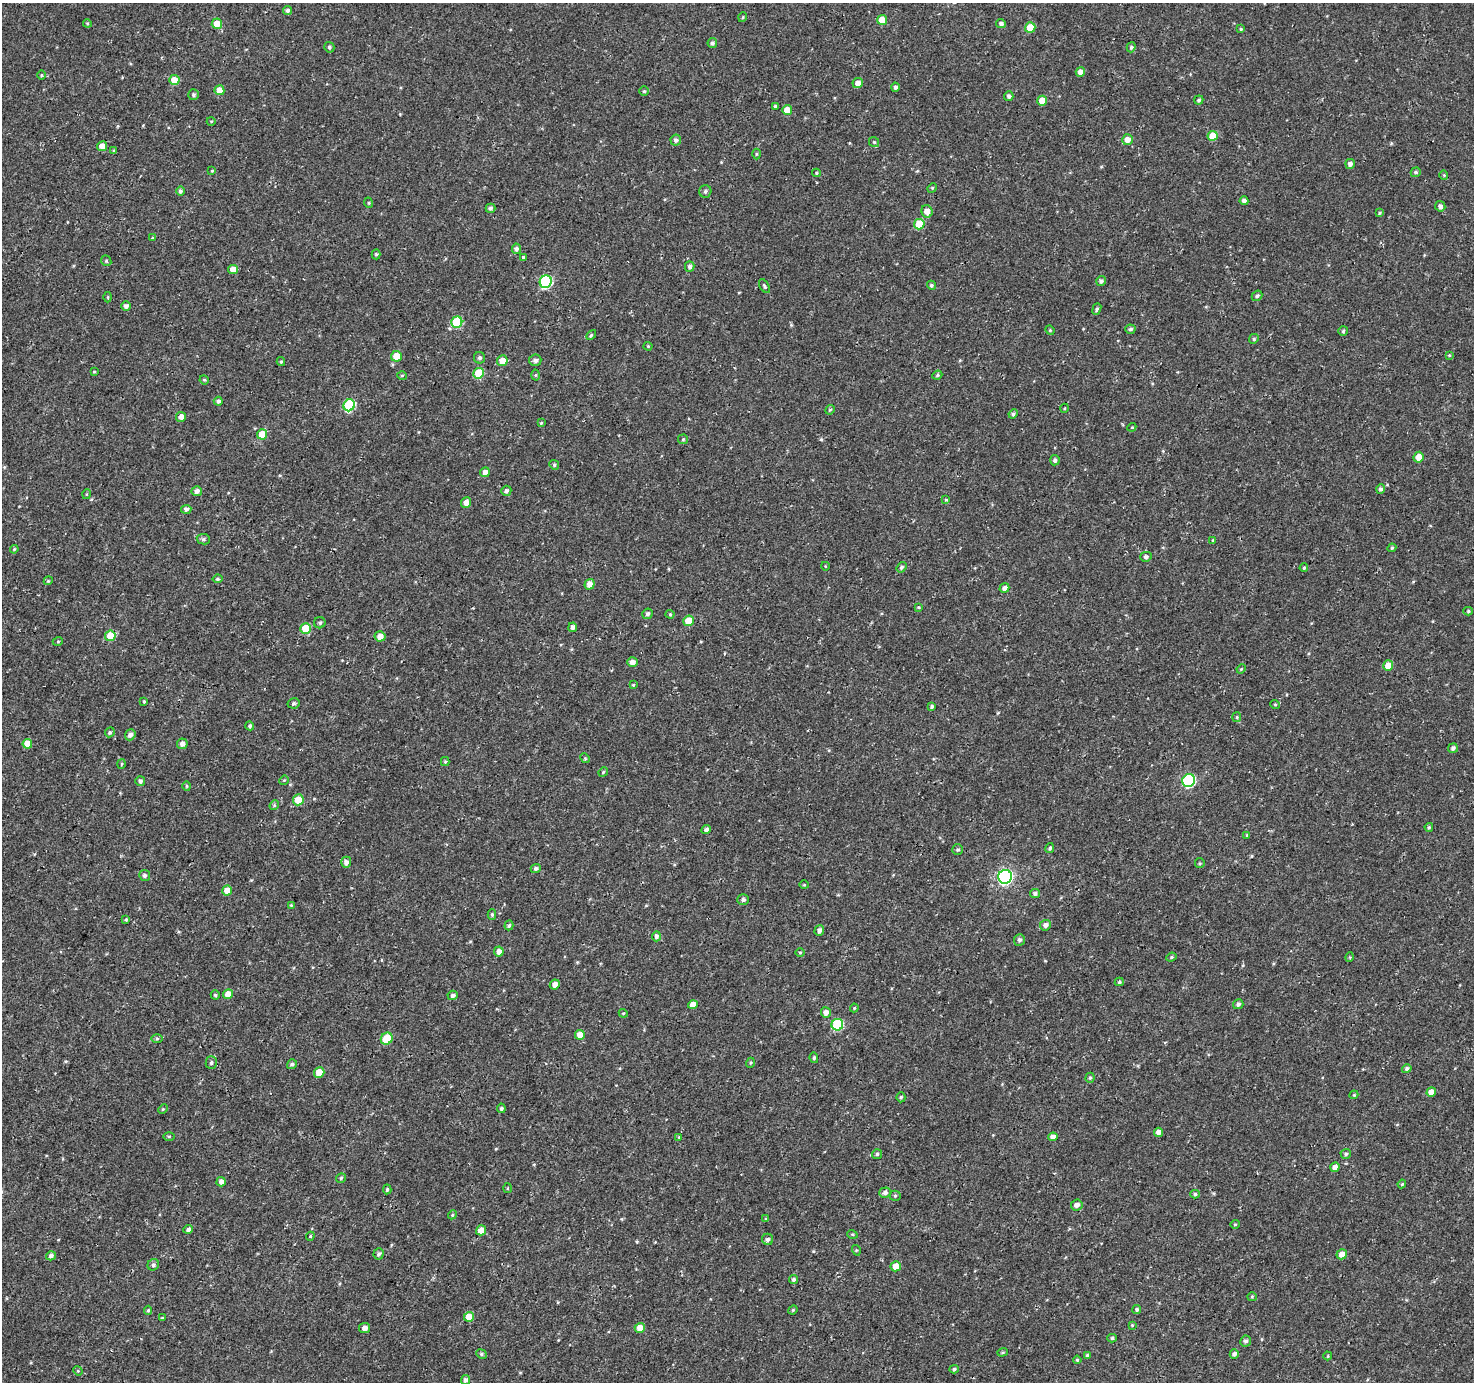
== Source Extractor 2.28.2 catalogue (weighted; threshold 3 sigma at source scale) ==
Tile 7 of 4 x 4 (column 3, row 2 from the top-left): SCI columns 2955-4426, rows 3017-4396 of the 5900 x 5964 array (HDU 1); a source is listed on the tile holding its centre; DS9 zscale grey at full resolution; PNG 1476 x 1384 px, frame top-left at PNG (2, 3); each listed source drawn as its Kron ellipse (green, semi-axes under 4 px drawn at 4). Shown black and unused: <1% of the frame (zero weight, under 3 of 4 exposures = <1% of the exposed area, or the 3 px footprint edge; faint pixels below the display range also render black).
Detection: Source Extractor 2.28.2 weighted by HDU 2 'WHT'; one run over the whole footprint, this tile lists its part. Background 4.57e-04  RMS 0.0026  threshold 0.0118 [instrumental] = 3 sigma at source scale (4.5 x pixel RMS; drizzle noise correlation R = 1.50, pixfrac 1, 0.0396/0.0396 arcsec/px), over >= 5 px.
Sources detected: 254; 1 inside a brighter listed object's ellipse — not listed separately; the other 253 listed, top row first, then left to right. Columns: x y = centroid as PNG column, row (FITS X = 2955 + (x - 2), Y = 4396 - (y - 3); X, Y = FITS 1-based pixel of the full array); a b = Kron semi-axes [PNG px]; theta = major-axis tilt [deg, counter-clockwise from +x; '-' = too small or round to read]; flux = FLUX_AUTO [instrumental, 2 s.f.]
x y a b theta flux
287 10 4 4 - 0.62
743 17 5 3 - 0.27
882 20 5 5 - 3.3
87 23 4 3 - 0.24
1001 23 5 4 - 0.74
217 24 5 5 - 2.8
1030 27 5 5 - 3.8
1241 29 3 3 - 0.29
712 43 5 5 - 0.56
329 47 5 5 - 0.55
1131 47 5 4 - 0.47
1080 72 5 5 - 1.5
41 75 5 3 - 0.23
174 80 5 5 - 3
858 83 5 5 - 1.7
895 87 4 4 - 0.66
219 90 5 5 - 3.1
644 91 5 4 - 0.4
193 95 5 5 - 0.57
1009 96 5 5 - 0.6
1199 100 5 4 - 0.45
1042 101 5 5 - 3.3
775 106 3 3 - 0.41
787 110 5 5 - 2.7
211 121 4 3 - 0.2
1213 136 5 5 - 4.4
676 140 5 5 - 0.77
1127 140 5 5 - 1.9
874 142 5 5 - 0.37
102 146 5 5 - 2.2
114 151 4 3 - 0.32
756 154 5 3 - 0.28
1350 164 5 5 - 0.91
212 171 4 4 - 0.25
1416 172 5 4 - 0.49
816 173 4 4 - 0.32
1444 175 4 4 - 0.27
932 188 5 4 - 0.24
180 191 5 4 - 0.54
705 191 6 6 - 0.59
1244 201 4 4 - 0.93
369 203 5 3 - 0.26
1440 206 5 5 - 0.86
490 208 5 4 - 0.62
927 211 6 5 - 1.9
1379 213 4 3 - 0.29
919 224 5 5 - 6.9
152 238 4 3 - 0.24
516 249 5 4 - 0.67
376 254 5 4 - 0.34
523 257 4 3 - 0.36
106 261 5 5 - 0.39
690 266 5 5 - 0.71
233 269 5 4 - 2.4
1101 281 5 5 - 0.68
546 282 6 6 - 26
931 285 5 4 - 0.45
764 286 8 4 -58 0.5
1257 296 6 4 41 0.54
108 297 5 3 - 0.23
126 306 5 4 - 1
1097 309 6 3 69 0.4
457 322 5 5 - 14
1130 329 5 4 - 0.49
1050 330 5 4 - 0.33
1343 331 5 4 - 0.4
591 335 6 3 46 0.34
1254 339 5 4 - 0.35
648 346 4 4 - 0.27
1449 355 4 3 - 0.25
396 356 5 5 - 3.8
479 358 5 5 - 0.51
535 360 6 5 - 0.88
502 361 5 5 - 3
281 362 4 4 - 0.3
94 372 4 3 - 0.25
479 373 5 5 - 8.1
535 375 5 3 - 0.26
937 375 5 4 - 0.39
402 376 5 3 - 0.3
204 380 5 4 - 0.3
218 401 4 4 - 0.63
349 405 6 5 - 18
1065 408 4 3 - 0.25
830 410 5 4 - 0.35
1013 414 5 4 - 0.54
181 417 5 5 - 1.6
541 423 4 3 - 0.27
1132 427 4 3 - 0.25
262 434 5 5 - 3.8
683 439 5 5 - 0.32
1418 457 5 5 - 2.1
1055 460 5 4 - 0.63
554 465 5 4 - 0.39
485 472 5 4 - 1.4
1381 489 4 4 - 0.59
197 491 5 5 - 1.1
506 491 5 5 - 0.63
87 494 5 3 - 0.23
946 500 4 4 - 0.29
466 502 5 5 - 1.6
186 509 5 4 - 0.8
203 539 6 5 - 0.56
1213 540 3 3 - 0.27
1392 548 4 4 - 0.29
14 549 4 3 - 0.29
1146 557 5 5 - 0.58
825 566 4 3 - 0.19
901 567 5 4 - 0.45
1304 568 4 3 - 0.33
218 579 5 4 - 0.43
48 581 4 3 - 0.27
589 584 5 5 - 1.9
1004 588 5 4 - 1
919 607 4 3 - 0.27
1468 611 5 4 - 0.36
648 614 5 5 - 0.68
670 614 4 4 - 0.31
689 621 5 5 - 4.1
320 623 6 5 - 0.51
573 627 5 4 - 1.2
306 629 5 5 - 7.3
110 636 5 5 - 5.2
380 636 5 5 - 2
58 641 5 3 - 0.22
632 662 5 5 - 1.4
1388 666 5 5 - 3.4
1241 669 5 4 - 0.25
633 685 4 3 - 0.26
144 701 3 3 - 0.31
294 703 6 5 - 0.48
1275 704 5 3 - 0.26
932 706 4 4 - 0.49
1237 717 5 4 - 0.3
250 726 4 4 - 0.46
110 732 5 4 - 0.41
130 735 5 5 - 0.95
27 744 5 5 - 3.7
182 744 5 5 - 1.2
1453 748 5 5 - 0.72
585 758 5 4 - 0.36
445 762 4 4 - 0.32
122 764 5 3 - 0.26
603 772 5 4 - 0.29
284 780 5 4 - 0.27
1189 780 6 6 - 30
140 781 5 5 - 0.63
187 786 5 4 - 0.29
298 800 5 5 - 4
274 805 5 4 - 0.37
1429 827 4 3 - 0.37
706 830 5 4 - 0.81
1247 835 4 4 - 0.33
1050 848 5 4 - 0.45
958 850 5 5 - 0.45
346 862 5 5 - 1
1200 863 5 4 - 0.31
536 868 5 4 - 0.65
145 875 5 5 - 0.64
1005 877 7 7 - 57
804 885 5 3 - 0.23
227 891 5 5 - 2.5
1035 894 5 4 - 0.69
743 900 6 5 - 0.74
291 905 4 4 - 0.22
492 915 5 4 - 0.41
126 919 4 3 - 0.3
509 925 5 4 - 0.43
1045 925 5 5 - 1.1
819 930 5 5 - 0.93
656 936 5 4 - 0.77
1019 940 6 5 - 0.62
499 951 5 4 - 1.5
800 952 5 3 - 0.25
1171 957 5 4 - 0.38
1350 957 5 3 - 0.26
1119 982 4 3 - 0.42
555 985 5 4 - 1.1
228 994 5 5 - 2.6
215 995 4 4 - 0.36
453 995 5 4 - 0.78
1238 1004 5 5 - 0.71
693 1005 5 4 - 2
854 1008 4 4 - 0.28
826 1012 5 5 - 1.4
623 1013 4 3 - 0.23
837 1025 6 5 - 17
580 1035 5 4 - 3.1
157 1039 6 4 0 0.33
387 1039 6 5 - 6.6
814 1058 5 4 - 0.42
211 1063 6 5 - 0.59
750 1063 5 3 - 0.26
292 1064 5 4 - 0.61
1407 1069 5 4 - 0.57
319 1072 5 5 - 3.8
1090 1078 5 4 - 0.41
1431 1092 5 4 - 2.1
1354 1095 4 4 - 0.25
901 1097 5 4 - 0.38
501 1108 4 4 - 0.39
163 1109 5 3 - 0.28
1158 1132 4 4 - 1.4
169 1136 6 4 0 0.32
679 1137 4 4 - 0.22
1053 1137 4 4 - 1.4
877 1154 5 5 - 0.43
1346 1154 5 5 - 0.53
1335 1167 5 4 - 1.5
341 1178 5 4 - 0.38
221 1182 5 4 - 1.2
1402 1184 4 3 - 0.28
507 1188 5 3 - 0.23
387 1189 5 4 - 0.4
885 1193 6 5 - 0.8
1195 1194 5 4 - 0.43
895 1196 5 5 - 0.35
1077 1205 6 5 - 1.2
452 1215 4 3 - 0.31
766 1219 4 4 - 0.26
1235 1224 4 4 - 0.3
188 1229 5 4 - 0.74
481 1230 5 5 - 2.8
852 1234 5 3 - 0.3
310 1236 4 4 - 0.24
768 1239 6 5 - 0.7
856 1250 5 3 - 0.23
378 1254 5 5 - 0.57
1342 1254 5 5 - 2.3
51 1256 5 4 - 0.88
153 1265 6 5 - 0.55
896 1266 5 5 - 2.6
793 1279 5 4 - 0.54
1252 1297 5 4 - 0.28
1137 1309 4 4 - 0.51
148 1310 4 4 - 0.42
793 1310 5 4 - 0.27
469 1317 5 5 - 3.8
162 1318 4 3 - 0.3
1132 1325 4 4 - 0.27
365 1328 5 5 - 1.2
640 1328 5 5 - 2.3
1112 1338 4 4 - 0.43
1246 1341 5 5 - 0.6
1002 1352 5 4 - 0.34
481 1354 5 4 - 0.39
1234 1354 5 4 - 0.8
1087 1355 4 3 - 0.39
1328 1356 4 4 - 0.25
1077 1360 4 3 - 0.26
954 1369 5 4 - 0.45
78 1371 5 4 - 0.28
465 1380 5 4 - 0.76